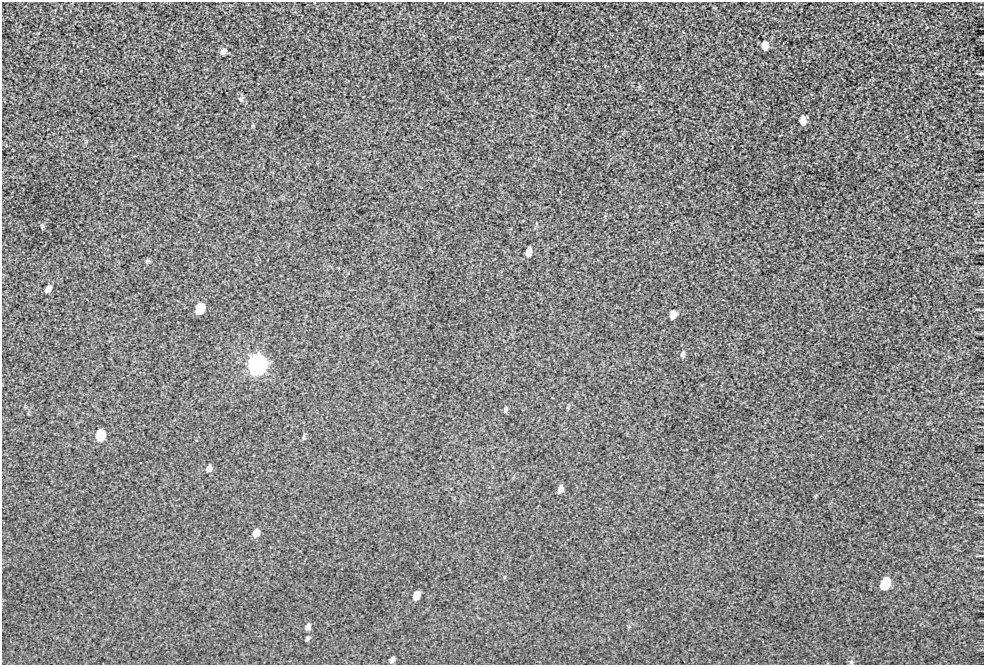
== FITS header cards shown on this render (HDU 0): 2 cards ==
NAXIS1  =                  982 / Axis length
NAXIS2  =                  663 / Axis length

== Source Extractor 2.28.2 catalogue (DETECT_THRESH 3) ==
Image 982 x 663 px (HDU 0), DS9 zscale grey, 1 PNG px = 1 image px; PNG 986 x 667 px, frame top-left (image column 1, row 663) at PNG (2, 2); no overlay
Background 270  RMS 6.7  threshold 20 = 3 sigma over >= 5 px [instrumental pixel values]
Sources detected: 30; all 30 listed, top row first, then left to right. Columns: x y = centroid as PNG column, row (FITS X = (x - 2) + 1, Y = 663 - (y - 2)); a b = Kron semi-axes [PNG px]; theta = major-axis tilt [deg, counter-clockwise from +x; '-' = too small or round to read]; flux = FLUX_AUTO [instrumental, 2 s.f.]
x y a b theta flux
314 2 2 2 - 360
765 45 8 6 83 4100
223 51 9 7 49 1700
981 74 8 3 5 610
241 100 7 5 -79 830
803 121 8 5 86 4000
560 191 3 2 - 380
42 226 7 4 -65 650
199 231 2 2 - 250
528 252 7 5 79 3600
148 261 7 4 -18 730
48 289 9 6 51 2100
200 309 9 7 69 16000
673 315 8 6 71 3500
682 354 9 5 64 1000
257 364 10 8 71 660000
505 409 8 5 77 940
100 435 8 7 - 19000
304 436 10 3 81 750
196 440 4 3 - 320
209 468 8 7 - 1700
560 489 8 5 71 2200
256 533 8 6 63 3300
885 584 9 6 67 32000
416 595 8 5 66 5000
308 626 8 6 68 1600
307 639 6 4 51 760
763 641 2 2 - 250
392 660 6 4 56 1400
851 662 6 5 - 780
At the frame edge (FLAGS 8, measured only in part): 2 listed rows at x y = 314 2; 981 74